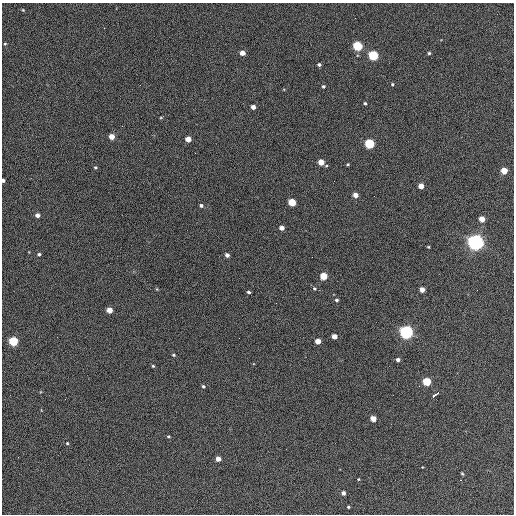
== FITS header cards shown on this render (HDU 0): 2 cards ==
NAXIS1  =                  512 / Axis length
NAXIS2  =                  512 / Axis length

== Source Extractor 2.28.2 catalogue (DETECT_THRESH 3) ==
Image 512 x 512 px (HDU 0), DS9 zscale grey, 1 PNG px = 1 image px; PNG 516 x 516 px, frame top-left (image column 1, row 512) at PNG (2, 3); no overlay
Background 394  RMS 21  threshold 64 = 3 sigma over >= 5 px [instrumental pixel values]
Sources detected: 61; all 61 listed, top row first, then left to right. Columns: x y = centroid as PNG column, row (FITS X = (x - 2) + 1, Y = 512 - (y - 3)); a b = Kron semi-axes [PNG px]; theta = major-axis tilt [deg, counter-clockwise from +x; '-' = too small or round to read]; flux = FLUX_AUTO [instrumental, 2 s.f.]
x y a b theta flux
23 10 4 3 - 1300
104 28 2 2 - 670
5 44 4 3 - 1400
357 46 5 5 - 110000
242 53 4 4 - 11000
429 53 3 3 - 2000
373 55 5 5 - 140000
319 64 4 3 - 2800
392 84 4 3 - 1600
323 86 4 4 - 2200
365 103 4 3 - 2000
253 107 4 4 - 7500
161 117 5 3 - 1300
112 137 4 4 - 16000
188 139 4 4 - 14000
369 144 5 5 - 130000
321 162 4 4 - 23000
348 164 4 3 - 1500
95 167 4 3 - 1700
504 171 4 4 - 29000
3 180 3 3 - 3500
421 186 4 4 - 14000
355 195 4 4 - 11000
292 202 5 4 - 46000
201 205 4 4 - 3200
37 215 4 4 - 7100
482 219 4 4 - 19000
282 228 4 4 - 8400
476 242 6 6 - 810000
428 247 3 2 - 1400
39 254 4 3 - 2400
227 255 4 4 - 5600
312 257 2 2 - 640
323 276 5 4 - 39000
157 289 5 3 - 1300
314 289 5 5 - 2300
422 289 4 4 - 12000
249 292 3 3 - 2400
336 300 4 3 - 2600
276 303 2 2 - 850
109 310 4 4 - 16000
406 332 5 5 - 510000
334 336 4 4 - 12000
13 341 5 5 - 98000
318 341 4 4 - 16000
174 355 4 4 - 1900
398 360 4 3 - 4200
153 366 4 3 - 1600
427 382 5 4 - 75000
203 386 4 3 - 2100
437 394 4 3 - 8500
434 396 3 3 - 6600
65 399 2 2 - 590
373 419 4 4 - 19000
168 436 4 3 - 1600
67 443 4 3 - 1400
218 459 4 4 - 10000
462 474 4 3 - 1600
358 479 3 3 - 1200
343 493 4 4 - 5600
348 507 3 3 - 1800
At the frame edge (FLAGS 8, measured only in part): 1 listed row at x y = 3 180